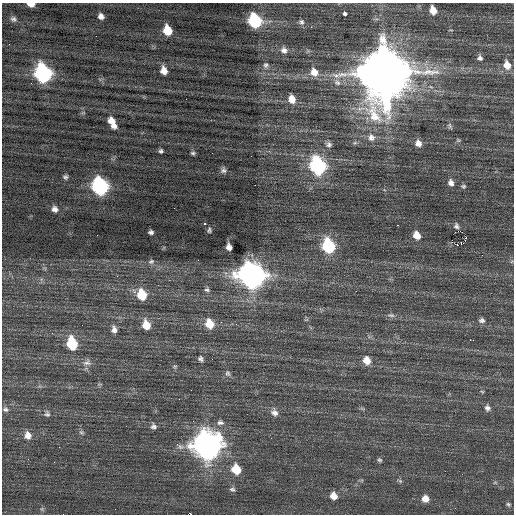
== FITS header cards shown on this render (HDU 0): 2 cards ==
NAXIS1  =                  512 / Axis length
NAXIS2  =                  512 / Axis length

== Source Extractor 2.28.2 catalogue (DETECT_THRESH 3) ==
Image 512 x 512 px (HDU 0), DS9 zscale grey, 1 PNG px = 1 image px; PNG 516 x 516 px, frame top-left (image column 1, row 512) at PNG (2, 3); no overlay
Background 0.331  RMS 0.84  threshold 2.51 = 3 sigma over >= 5 px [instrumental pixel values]
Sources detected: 91; all 91 listed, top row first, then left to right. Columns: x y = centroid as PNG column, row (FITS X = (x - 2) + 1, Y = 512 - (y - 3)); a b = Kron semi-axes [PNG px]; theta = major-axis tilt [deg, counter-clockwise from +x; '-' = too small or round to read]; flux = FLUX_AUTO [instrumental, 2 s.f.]
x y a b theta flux
31 4 7 4 -3 430
433 10 8 6 -69 620
345 14 4 4 - 100
101 16 6 5 - 240
13 19 8 6 -35 160
255 21 9 8 - 6200
301 22 7 7 - 150
311 27 2 2 - 170
167 30 8 7 - 1300
96 36 2 2 - 70
284 50 9 8 - 260
480 58 8 6 -84 180
266 65 7 7 - 150
507 65 11 9 -70 600
164 70 8 6 -72 490
314 72 10 9 - 550
43 73 11 9 -68 15000
384 73 17 15 -86 490000
337 82 11 8 -43 330
186 99 2 2 - 150
292 99 9 7 -76 520
112 122 12 6 -63 620
450 126 9 5 -70 120
371 137 11 10 - 400
458 140 5 5 - 82
355 143 7 5 29 94
418 143 8 7 - 360
329 144 7 7 - 170
161 151 4 4 - 110
193 153 6 4 1 100
318 166 10 8 -71 12000
223 170 7 7 - 160
65 177 6 5 - 120
451 183 8 7 - 260
255 185 2 2 - 250
100 186 10 8 -67 14000
463 186 7 5 -4 100
55 209 9 8 - 260
205 223 3 2 - 260
398 225 3 2 - 350
456 226 7 5 -65 160
209 230 5 3 - 89
458 231 4 2 - 540
151 232 5 4 - 150
417 235 8 7 - 580
465 239 4 2 - 71
461 244 2 2 - 2100
458 245 4 2 - 500
328 246 9 7 -69 6100
229 247 6 5 - 290
151 261 8 7 - 160
251 275 12 10 -43 60000
207 290 7 5 -1 130
356 291 3 2 - 39
142 295 9 7 -73 1600
391 315 11 5 -2 180
306 320 6 4 19 69
482 320 8 6 -9 180
221 322 3 3 - 28
209 324 10 8 -64 940
146 325 10 8 -73 760
114 329 8 6 -77 260
472 340 6 2 0 240
72 343 10 7 -76 3000
200 359 7 6 - 140
367 360 9 8 - 620
87 363 13 8 8 320
175 367 5 5 - 79
228 373 9 7 -74 160
191 390 2 2 - 120
487 408 8 7 - 210
5 409 8 6 -19 150
274 413 10 8 -48 290
47 414 8 7 - 150
220 422 10 7 0 200
153 426 7 7 - 180
81 432 8 6 -15 110
28 435 10 9 - 400
207 445 12 11 - 70000
180 446 15 6 -29 240
379 460 6 5 - 100
54 462 3 2 - 72
236 469 9 8 - 1500
400 481 8 4 -35 97
495 482 6 4 1 74
232 489 8 6 -11 150
333 496 8 7 - 480
425 499 8 7 - 460
508 504 6 5 - 100
42 509 6 6 - 110
191 514 2 2 - 150
At the frame edge (FLAGS 8, measured only in part): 2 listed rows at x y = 31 4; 191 514